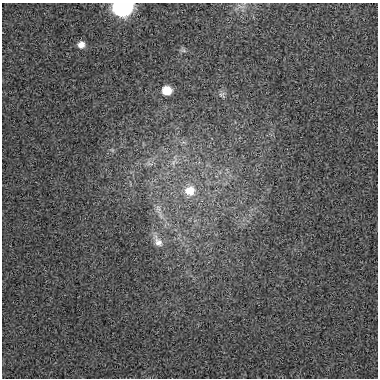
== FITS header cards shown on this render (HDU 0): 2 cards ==
NAXIS1  =                  376
NAXIS2  =                  376

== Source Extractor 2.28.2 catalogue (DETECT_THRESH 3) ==
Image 376 x 376 px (HDU 0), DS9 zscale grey, 1 PNG px = 1 image px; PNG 380 x 380 px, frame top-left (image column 1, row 376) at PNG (2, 3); no overlay
Background 0.0128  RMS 0.041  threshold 0.122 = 3 sigma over >= 5 px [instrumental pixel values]
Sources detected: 12; all 12 listed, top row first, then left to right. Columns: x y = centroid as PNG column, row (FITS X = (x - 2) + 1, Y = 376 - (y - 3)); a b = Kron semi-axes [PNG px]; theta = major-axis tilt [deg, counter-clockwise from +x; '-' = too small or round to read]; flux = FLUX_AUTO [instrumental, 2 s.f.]
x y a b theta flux
123 6 10 8 3 1600
241 6 16 6 -9 15
81 44 7 7 - 19
183 50 9 6 -7 6.7
167 90 8 7 - 51
222 95 10 9 - 9.7
112 150 6 4 -44 4.2
173 162 14 9 36 24
149 163 10 5 -26 9.5
190 190 14 13 - 58
158 208 13 8 -80 21
158 241 20 10 -58 31
At the frame edge (FLAGS 8, measured only in part): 1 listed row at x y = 123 6